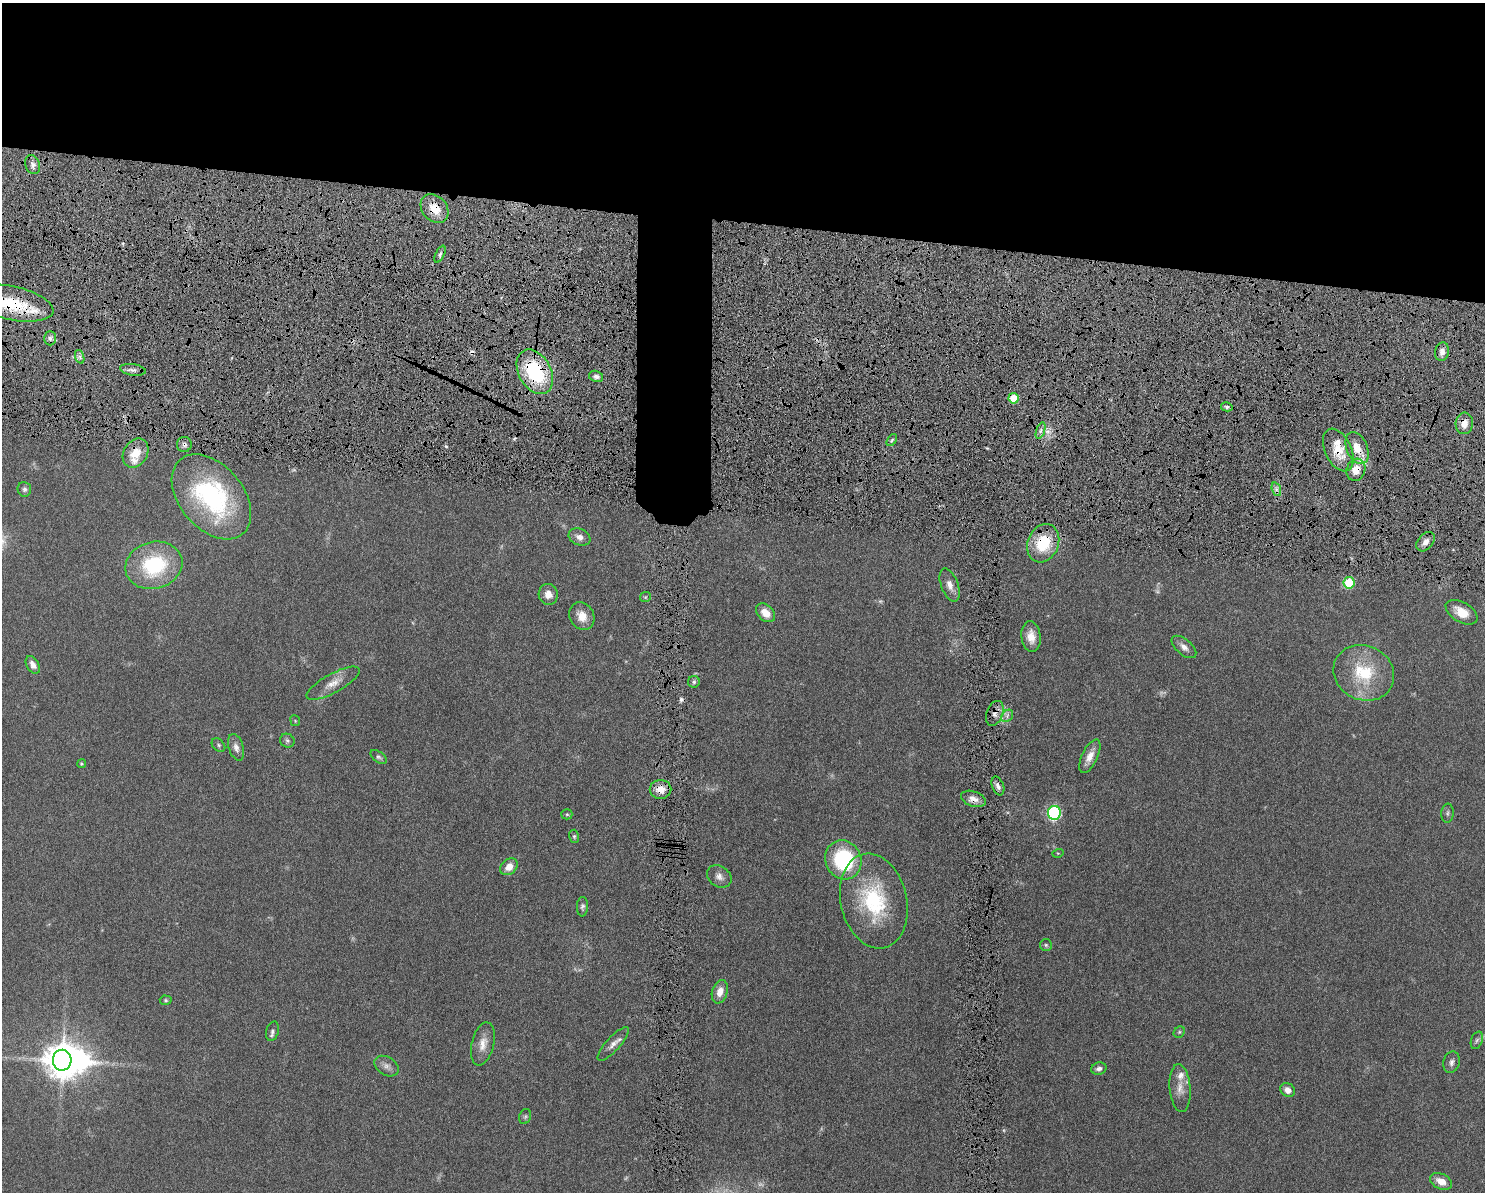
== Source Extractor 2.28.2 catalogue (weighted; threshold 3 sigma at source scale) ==
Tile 2 of 3 x 4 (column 2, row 1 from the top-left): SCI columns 1621-3103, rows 3583-4772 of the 4818 x 4785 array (HDU 1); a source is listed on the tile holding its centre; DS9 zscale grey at full resolution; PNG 1487 x 1194 px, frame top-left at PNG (2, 3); each listed source drawn as its Kron ellipse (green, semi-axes under 4 px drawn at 4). Shown black and unused: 21% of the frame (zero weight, under 6 of 12 exposures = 3% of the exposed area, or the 3 px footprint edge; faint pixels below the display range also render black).
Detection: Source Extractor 2.28.2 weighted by HDU 2 'WHT'; one run over the whole footprint, this tile lists its part. Background 0.0865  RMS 0.0047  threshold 0.0191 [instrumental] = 3 sigma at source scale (4.09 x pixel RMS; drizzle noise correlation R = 1.36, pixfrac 0.8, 0.05/0.05 arcsec/px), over >= 5 px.
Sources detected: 89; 4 too faint to see at this stretch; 1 inside a brighter object's white glare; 2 cosmic-ray / hot-pixel residue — neither listed nor drawn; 4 inside a brighter listed object's ellipse — not listed separately; the other 78 listed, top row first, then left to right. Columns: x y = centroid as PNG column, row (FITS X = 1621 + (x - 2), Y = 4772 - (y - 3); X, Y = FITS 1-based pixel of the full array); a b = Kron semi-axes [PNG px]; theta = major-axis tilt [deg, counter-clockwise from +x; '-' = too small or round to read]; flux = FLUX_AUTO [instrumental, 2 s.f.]
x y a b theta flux
33 165 10 7 -67 2
434 209 16 12 -49 7.8
440 254 9 4 64 1
11 303 43 17 -12 27
50 338 7 6 - 1.4
1442 352 9 7 81 2.8
80 357 7 4 -72 1.2
133 370 13 5 -8 2
535 372 24 16 -61 37
596 376 7 5 -21 1.5
1013 398 5 5 - 11
1227 407 5 4 - 0.92
1464 423 10 8 85 3.9
1040 431 8 3 71 1.2
892 440 7 3 54 0.74
184 444 7 7 - 1.5
1357 448 17 10 -67 6.5
1338 450 23 13 -65 9.7
136 453 15 11 56 7.7
1356 470 11 9 72 6
24 489 7 7 - 1.1
1276 489 7 4 -72 1.3
211 497 49 32 -50 64
579 537 11 8 -23 2.6
1426 542 11 7 49 2.7
1043 543 20 15 67 18
154 565 29 23 16 33
1349 583 5 5 - 19
950 585 17 8 -69 3.5
548 594 10 9 - 3.7
645 597 5 5 - 0.54
1462 612 17 10 -30 6.6
765 613 11 7 -43 4.9
582 616 14 12 -62 5.1
1031 637 15 9 -83 4.7
1184 647 15 7 -40 2.6
33 665 9 6 -58 2.7
1364 673 31 27 -26 23
694 682 6 5 - 0.94
333 683 30 9 29 5.1
995 713 13 8 69 2.8
1007 716 7 5 49 1.1
295 721 5 5 - 0.46
287 741 7 6 - 1.1
219 745 8 5 -43 0.86
236 747 13 7 -72 2.3
1090 756 18 7 64 4.4
378 757 9 5 -36 1
81 764 4 4 - 0.69
998 786 10 6 -69 1.8
661 789 11 9 0 5.4
973 799 13 7 -19 2.9
1054 813 7 6 - 64
1447 813 9 6 84 1.1
567 814 5 5 - 0.63
574 836 6 5 - 0.69
1058 853 6 3 16 0.41
843 860 20 18 -64 38
509 867 9 7 42 4.1
719 876 13 10 -35 2.7
874 901 48 33 -77 39
582 907 10 5 86 1.1
1046 945 6 6 - 0.76
720 992 12 7 73 4.1
166 1000 6 4 -3 0.6
272 1031 10 6 74 1.3
1179 1032 6 5 - 0.67
1477 1040 9 5 70 1.1
483 1044 22 11 77 4.9
613 1044 22 7 48 2.9
62 1060 10 9 - 950
1451 1062 11 8 76 1.7
387 1066 13 9 -31 2.2
1099 1069 8 6 15 1.5
1180 1088 24 10 -85 4.7
1288 1090 8 6 -34 2.8
525 1116 8 6 69 0.8
1441 1181 12 7 -26 4.6
Overlapping masked pixels (flux is a lower limit): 14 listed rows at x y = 434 209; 11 303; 535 372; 1013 398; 1464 423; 184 444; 1357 448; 1338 450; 136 453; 1356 470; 1043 543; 995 713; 661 789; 973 799
Isophote crosses this tile's border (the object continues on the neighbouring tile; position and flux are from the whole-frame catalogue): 1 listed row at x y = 11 303